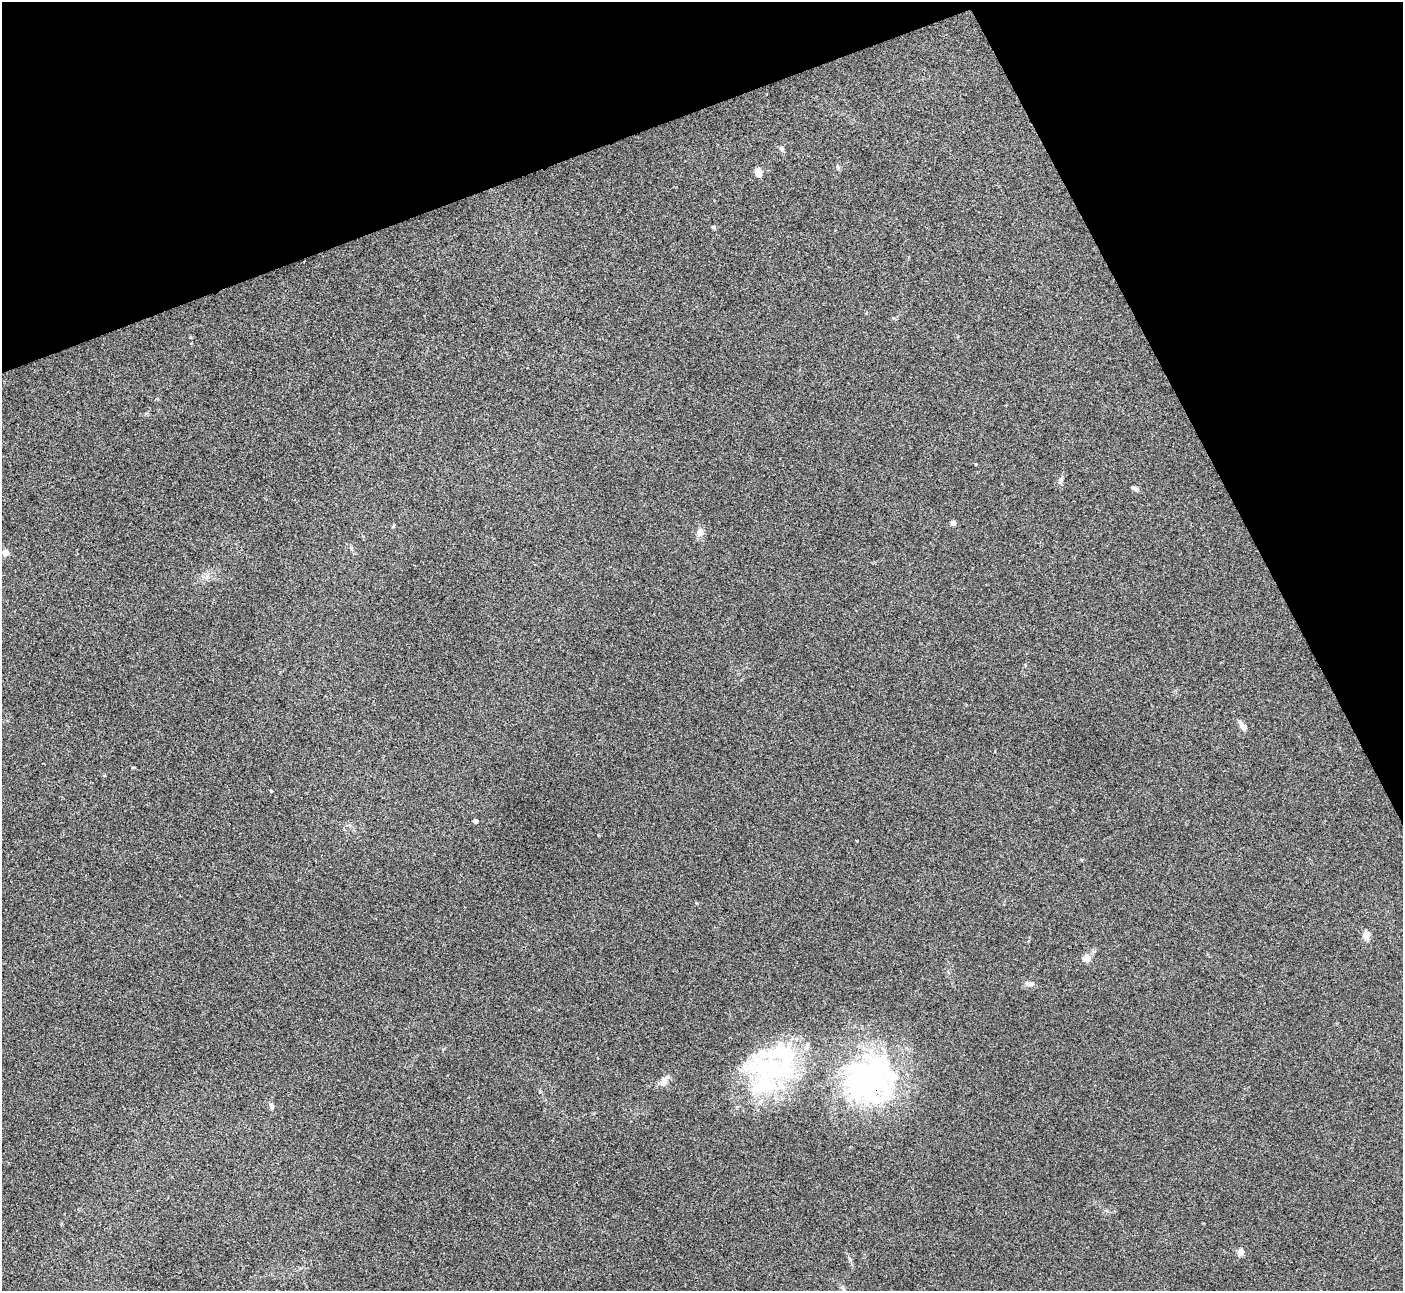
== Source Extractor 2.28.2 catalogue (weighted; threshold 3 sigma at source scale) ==
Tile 3 of 4 x 4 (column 3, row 1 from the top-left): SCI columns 2802-4202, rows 4018-5306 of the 5603 x 5591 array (HDU 1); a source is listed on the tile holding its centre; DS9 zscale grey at full resolution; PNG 1405 x 1293 px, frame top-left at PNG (2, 2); no overlay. Shown black and unused: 20% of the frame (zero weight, under 3 of 4 exposures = <1% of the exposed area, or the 3 px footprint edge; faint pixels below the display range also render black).
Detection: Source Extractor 2.28.2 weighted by HDU 2 'WHT'; one run over the whole footprint, this tile lists its part. Background 0.106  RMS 0.0063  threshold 0.0281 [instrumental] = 3 sigma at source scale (4.5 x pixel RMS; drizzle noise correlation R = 1.50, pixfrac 1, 0.05/0.05 arcsec/px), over >= 5 px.
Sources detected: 24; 2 inside a brighter object's white glare — not listed; the other 22 listed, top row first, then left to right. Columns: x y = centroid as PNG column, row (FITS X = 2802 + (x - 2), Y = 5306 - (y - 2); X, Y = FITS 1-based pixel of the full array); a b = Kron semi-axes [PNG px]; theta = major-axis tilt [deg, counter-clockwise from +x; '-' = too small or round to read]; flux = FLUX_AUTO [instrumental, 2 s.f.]
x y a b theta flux
781 148 6 6 - 1.4
838 167 8 3 -76 0.84
758 172 7 6 - 5.8
713 227 6 4 -18 0.99
976 464 3 3 - 0.47
1061 481 11 5 78 1.7
1135 489 10 4 -27 2.1
953 523 4 4 - 5.8
393 526 6 3 71 0.59
700 532 10 8 -89 3.8
5 552 7 7 - 3.5
1243 726 16 6 -57 2.9
271 791 3 3 - 0.73
475 821 4 4 - 3.5
1366 936 12 7 -85 3.8
1087 958 4 4 - 16
1029 984 12 6 -10 2.5
870 1080 60 55 38 150
764 1081 85 37 -65 67
663 1082 11 9 73 3.9
271 1105 9 5 -78 1.6
1241 1252 4 4 - 10
Overlapping masked pixels (flux is a lower limit): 1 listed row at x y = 870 1080